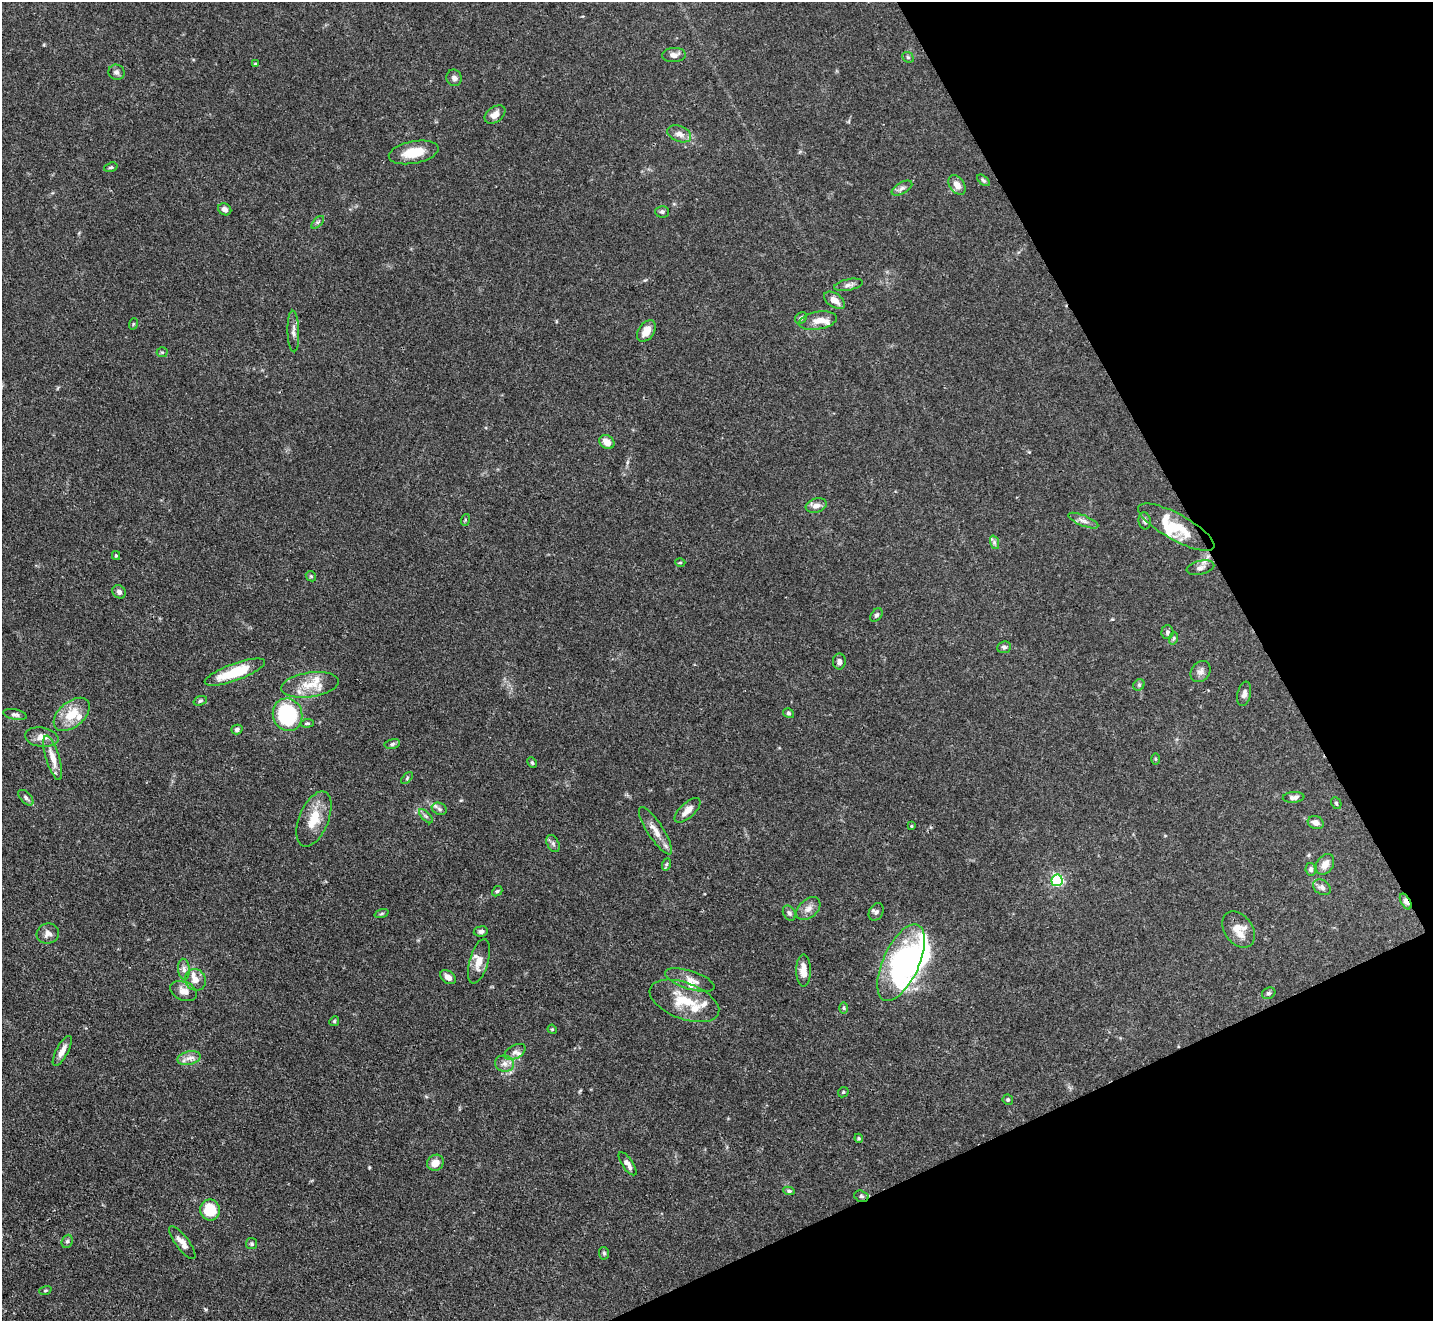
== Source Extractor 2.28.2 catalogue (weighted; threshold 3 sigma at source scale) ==
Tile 12 of 4 x 4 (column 4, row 3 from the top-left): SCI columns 4296-5726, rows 1609-2927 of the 5728 x 5718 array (HDU 1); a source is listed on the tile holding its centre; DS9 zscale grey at full resolution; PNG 1435 x 1323 px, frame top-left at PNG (2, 2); each listed source drawn as its Kron ellipse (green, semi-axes under 4 px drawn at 4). Shown black and unused: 22% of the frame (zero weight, under 3 of 4 exposures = <1% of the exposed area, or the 3 px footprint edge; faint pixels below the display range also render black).
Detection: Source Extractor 2.28.2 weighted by HDU 2 'WHT'; one run over the whole footprint, this tile lists its part. Background 0.068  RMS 0.0034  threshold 0.0155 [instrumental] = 3 sigma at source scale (4.5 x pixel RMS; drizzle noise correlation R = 1.50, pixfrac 1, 0.05/0.05 arcsec/px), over >= 5 px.
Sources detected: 128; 3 inside a brighter object's white glare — neither listed nor drawn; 12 inside a brighter listed object's ellipse — not listed separately; the other 113 listed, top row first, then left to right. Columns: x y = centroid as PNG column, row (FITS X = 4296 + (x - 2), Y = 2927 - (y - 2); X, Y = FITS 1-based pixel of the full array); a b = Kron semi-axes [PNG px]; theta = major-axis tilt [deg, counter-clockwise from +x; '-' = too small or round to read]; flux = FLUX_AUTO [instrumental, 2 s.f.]
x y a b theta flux
674 55 12 7 1 1.9
908 57 6 5 - 0.55
255 64 4 3 - 0.44
116 72 8 7 - 1.1
454 78 8 7 - 1.2
495 115 11 7 35 2.2
679 134 12 8 -21 2.2
414 152 25 11 11 7.8
111 167 7 4 17 0.51
983 180 7 4 -38 0.58
957 185 11 7 -53 2.5
902 188 11 5 30 1.2
225 209 7 5 -31 1.3
662 212 7 5 -2 0.67
318 222 8 4 44 0.64
848 285 15 5 12 1.5
834 300 12 6 -34 2.9
801 318 6 5 - 0.91
818 321 19 8 10 3.2
133 324 6 3 71 0.34
646 331 12 8 54 3.8
293 332 21 6 -88 1.7
162 352 5 5 - 0.47
607 442 8 6 -35 3.1
816 506 11 7 17 1.9
465 520 6 4 74 0.4
1083 521 16 5 -23 1.7
1145 521 8 6 -83 0.94
1176 527 43 13 -29 11
994 542 7 4 -72 0.74
116 555 4 4 - 0.38
680 562 5 3 - 0.36
1200 568 14 6 14 1.6
311 576 5 4 - 0.5
119 592 7 6 - 1.1
876 615 7 5 52 0.71
1167 632 7 6 - 0.79
1174 638 6 4 71 0.48
1004 647 7 6 - 0.88
839 661 8 6 -90 1.2
1200 671 11 9 52 1.6
235 672 32 8 20 14
310 685 29 12 8 7.1
1139 685 6 5 - 0.61
1244 694 12 6 78 1.3
200 701 7 4 19 0.53
788 713 5 4 - 0.59
72 714 21 12 40 7.6
15 715 12 5 -12 0.98
288 715 16 14 -73 32
307 723 6 4 5 0.47
237 730 5 5 - 1
42 737 17 9 -9 3
392 744 8 5 12 0.68
53 758 23 7 -73 4.2
1155 759 6 4 -89 0.38
532 763 6 4 -62 0.5
407 778 7 4 47 0.52
1294 797 11 5 6 1.4
26 798 9 5 -46 0.91
1336 803 6 5 - 0.51
439 809 8 6 -23 0.94
688 810 16 7 43 3
426 816 9 3 -45 0.65
314 819 29 14 68 7.7
1316 823 8 6 -20 2
912 826 4 3 - 0.33
655 831 28 8 -57 3.9
553 844 9 6 -63 0.88
667 864 6 4 70 0.55
1325 864 11 8 55 2.7
1311 869 6 5 - 0.9
1057 880 6 5 - 44
1322 887 9 7 -32 1.2
497 891 6 4 41 0.52
1406 901 8 4 -61 1.6
808 909 14 9 41 2.3
876 912 9 6 60 0.99
789 913 8 6 -61 0.92
382 914 7 3 19 0.48
1239 930 20 14 -53 5.5
481 931 7 5 7 1.1
48 934 11 10 - 2
479 961 23 9 74 3.9
901 963 41 18 65 41
184 969 10 6 -85 1.3
803 970 16 7 90 4
448 977 8 6 -37 2.1
195 980 11 10 - 2.5
690 980 26 9 -18 3.9
184 991 14 9 -23 2.6
1269 993 7 5 29 0.72
684 1001 36 18 -20 12
844 1008 6 4 -89 0.44
334 1021 5 4 - 0.45
552 1029 5 3 - 0.31
62 1051 16 6 62 2.4
515 1052 11 6 30 1.4
189 1058 12 6 14 1.9
504 1064 9 8 - 1.8
843 1092 6 4 46 0.42
1008 1100 5 5 - 0.6
859 1138 4 4 - 0.39
435 1163 9 8 - 3.1
627 1164 13 5 -55 1.7
789 1191 6 4 -9 0.63
861 1196 7 5 -16 0.71
210 1210 10 10 - 10
67 1241 7 5 68 0.68
182 1243 20 6 -53 2.7
252 1244 6 5 - 0.54
604 1253 6 5 - 0.57
45 1290 6 4 19 0.44
Overlapping masked pixels (flux is a lower limit): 2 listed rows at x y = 1406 901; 861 1196